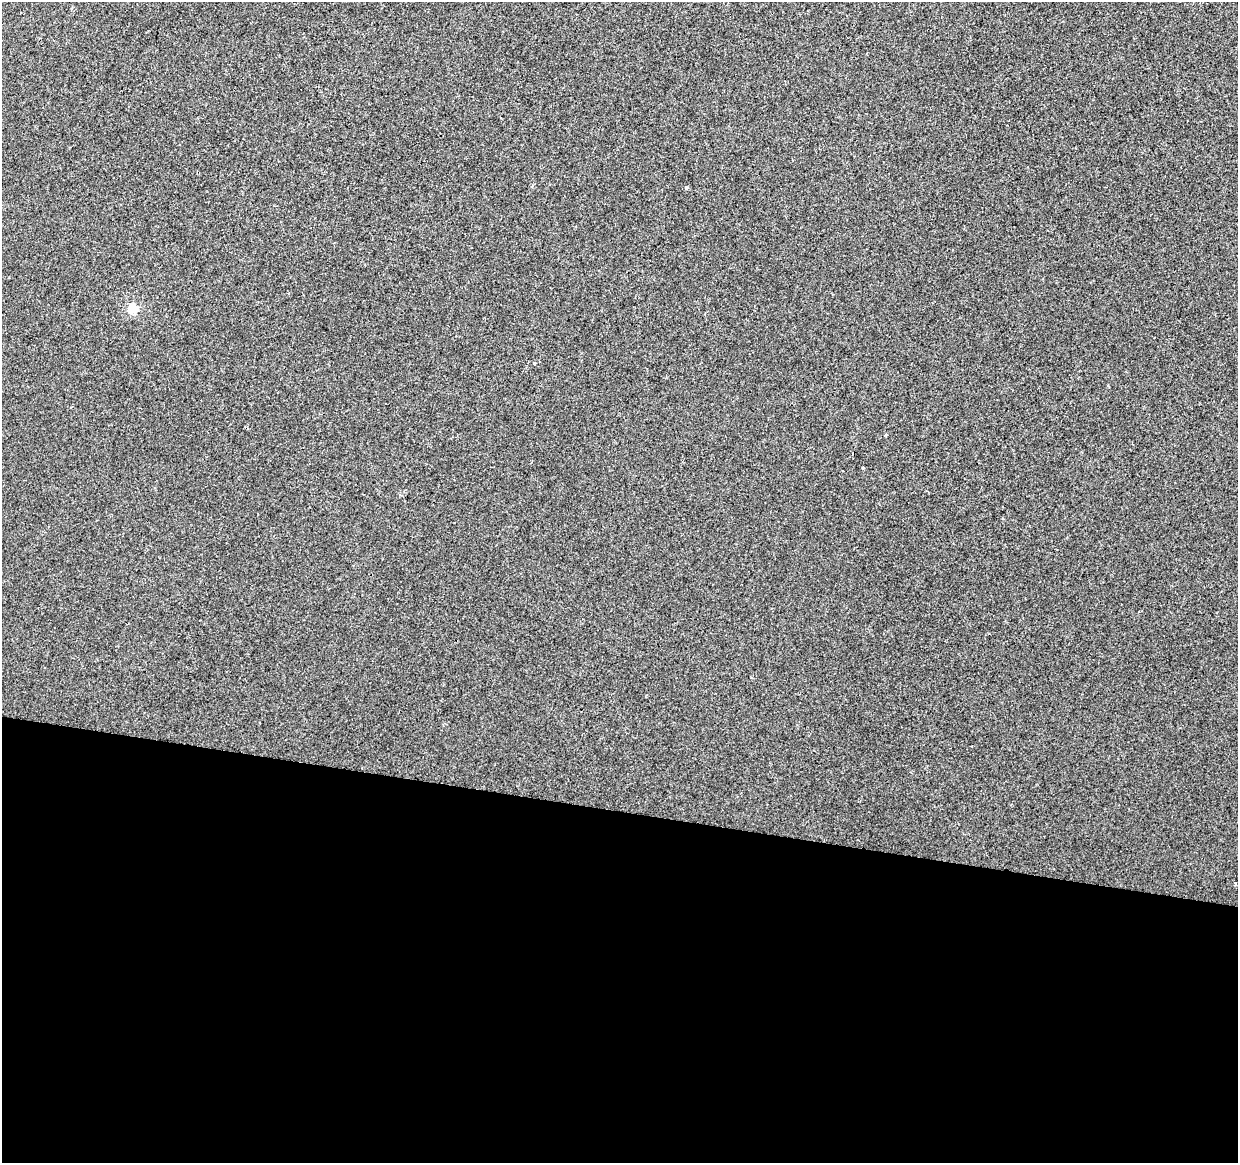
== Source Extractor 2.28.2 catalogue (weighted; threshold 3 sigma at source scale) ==
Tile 14 of 4 x 4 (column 2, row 4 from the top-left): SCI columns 1243-2478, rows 227-1387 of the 4957 x 5153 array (HDU 1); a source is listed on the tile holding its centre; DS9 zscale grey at full resolution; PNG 1240 x 1165 px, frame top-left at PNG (2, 2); no overlay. Shown black and unused: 30% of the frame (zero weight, under 2 of 3 exposures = <1% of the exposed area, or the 3 px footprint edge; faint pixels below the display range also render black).
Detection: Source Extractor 2.28.2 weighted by HDU 2 'WHT'; one run over the whole footprint, this tile lists its part. Background -4.70e-04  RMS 0.0049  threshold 0.0219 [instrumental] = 3 sigma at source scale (4.5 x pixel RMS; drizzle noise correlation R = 1.50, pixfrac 1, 0.0396/0.0396 arcsec/px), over >= 5 px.
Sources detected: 4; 1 cosmic-ray / hot-pixel residue — not listed; the other 3 listed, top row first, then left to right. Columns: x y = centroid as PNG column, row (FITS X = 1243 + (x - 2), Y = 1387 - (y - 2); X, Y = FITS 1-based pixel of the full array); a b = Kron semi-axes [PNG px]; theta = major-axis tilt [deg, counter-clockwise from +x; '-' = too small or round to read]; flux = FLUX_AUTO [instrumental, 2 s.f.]
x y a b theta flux
686 187 4 4 - 0.6
133 308 5 5 - 19
886 435 3 3 - 0.56